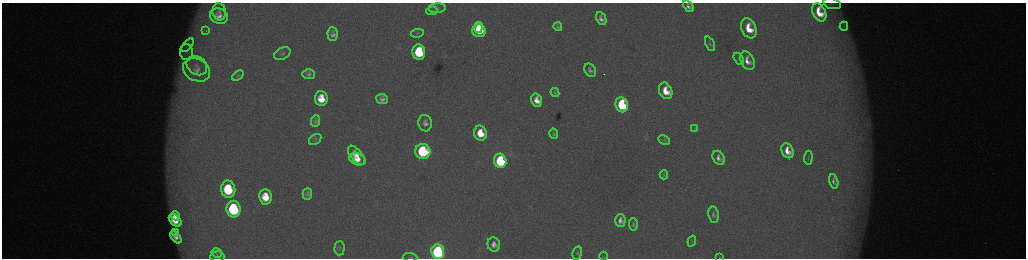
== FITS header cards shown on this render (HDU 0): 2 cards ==
NAXIS1  =                 2048 /fastest changing axis
NAXIS2  =                  512 /next to fastest changing axis

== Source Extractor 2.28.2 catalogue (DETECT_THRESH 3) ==
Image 2048 x 512 px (HDU 0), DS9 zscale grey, zoomed out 1/2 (1 PNG px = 2 x 2 image px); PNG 1028 x 260 px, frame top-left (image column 1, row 511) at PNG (2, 3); each listed source drawn as its Kron ellipse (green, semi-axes under 4 px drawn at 4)
Background 178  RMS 2.1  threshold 6.21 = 3 sigma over >= 5 px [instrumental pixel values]
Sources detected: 76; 5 cannot appear on this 1/2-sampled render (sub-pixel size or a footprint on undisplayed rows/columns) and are neither listed nor drawn; the other 71 listed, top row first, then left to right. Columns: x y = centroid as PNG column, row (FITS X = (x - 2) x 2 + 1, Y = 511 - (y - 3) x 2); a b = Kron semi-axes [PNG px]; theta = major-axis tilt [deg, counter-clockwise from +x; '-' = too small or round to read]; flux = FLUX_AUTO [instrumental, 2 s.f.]
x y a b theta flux
832 3 9 5 -18 1300
688 6 6 4 -51 2000
437 8 8 4 5 1100
432 11 6 4 8 620
219 12 9 6 -80 1600
819 12 10 6 -64 11000
219 16 9 7 -20 3400
601 19 7 4 -65 2200
844 26 4 4 - 640
479 27 5 3 - 6000
558 27 4 3 - 790
749 28 10 7 -66 12000
206 31 2 2 - 460
479 31 7 6 - 19000
417 33 7 3 8 440
333 34 7 5 -88 2100
710 44 8 4 -65 870
188 45 8 4 50 1700
186 52 8 6 -90 2700
419 52 8 6 -81 35000
282 54 9 5 26 1300
739 59 7 3 -59 430
747 61 10 6 -63 4500
197 66 11 8 -36 3600
197 70 14 11 -26 4800
590 70 7 5 -60 1700
309 74 6 5 - 1400
238 75 6 3 37 590
666 91 8 6 -66 9900
555 92 5 3 - 830
321 99 7 6 - 10000
382 99 6 5 - 2100
537 100 7 5 -73 5000
622 105 7 6 - 40000
315 121 6 4 84 1200
425 123 8 6 -81 2700
695 128 4 2 - 250
480 133 7 6 - 12000
554 134 5 3 - 820
315 140 7 4 34 810
664 140 6 3 -29 580
423 151 8 7 - 59000
787 151 8 5 -64 6500
356 155 11 6 -50 6800
719 158 7 5 -58 3000
808 158 7 2 84 370
357 159 8 5 -21 6300
500 161 7 6 - 51000
664 175 4 3 - 510
834 181 7 4 -75 1800
228 189 8 7 - 35000
307 194 5 4 - 1400
265 197 7 6 - 10000
234 209 8 7 - 62000
713 215 8 5 -81 1600
176 216 4 3 - 3400
175 220 7 5 -44 9300
620 221 6 5 - 3000
633 224 6 4 -88 960
175 233 4 3 - 970
176 237 7 4 -50 2900
692 241 5 2 - 330
494 244 7 6 - 3100
340 248 7 5 87 770
438 252 7 6 - 130000
217 253 5 4 - 610
577 253 7 4 80 840
603 256 4 3 - 310
217 257 7 5 2 1100
410 257 7 2 -2 420
719 258 3 2 - 210
At the frame edge (FLAGS 8, measured only in part): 5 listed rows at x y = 832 3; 688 6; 438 252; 217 257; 719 258
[5 sub-pixel or undisplayed-footprint detections neither listed nor drawn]